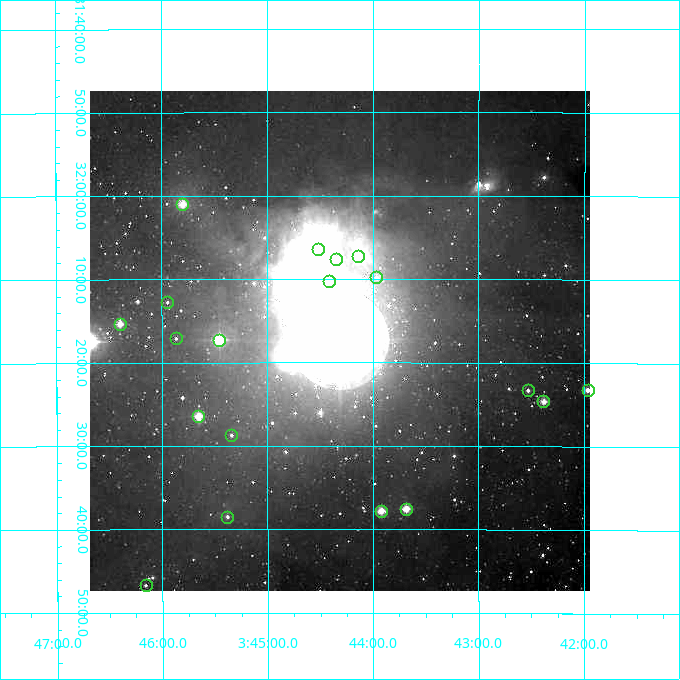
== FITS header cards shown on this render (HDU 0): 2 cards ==
NAXIS1  =                  500
NAXIS2  =                  500

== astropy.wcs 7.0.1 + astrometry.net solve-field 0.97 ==
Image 500 x 500 px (HDU 0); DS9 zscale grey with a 90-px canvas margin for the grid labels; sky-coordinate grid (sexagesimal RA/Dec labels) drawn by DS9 from the SOLVED WCS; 19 Tycho-2 reference stars matched to detected sources circled (green)
Header WCS: none
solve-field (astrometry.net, Tycho-2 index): SOLVED blind (the file carries no WCS)
Solved WCS: RA---TAN-SIP/DEC--TAN-SIP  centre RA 03:44:19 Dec +32:17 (56.08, +32.29 deg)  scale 7.2 arcsec/px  FOV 60.0' x 59.9'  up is -180 deg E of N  parity flipped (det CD > 0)
(file carries no celestial WCS; the grid is the blind solution)
Tycho-2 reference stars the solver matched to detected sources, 19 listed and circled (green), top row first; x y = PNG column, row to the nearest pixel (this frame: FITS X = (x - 90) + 1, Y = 500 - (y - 91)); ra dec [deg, ICRS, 3 dp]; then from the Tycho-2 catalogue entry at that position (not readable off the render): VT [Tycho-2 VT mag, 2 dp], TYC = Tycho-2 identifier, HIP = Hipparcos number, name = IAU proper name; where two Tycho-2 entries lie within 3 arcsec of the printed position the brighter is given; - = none
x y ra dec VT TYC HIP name
182 204 56.450 +32.016 9.81 2360-790-1 - -
318 249 56.130 +32.106 10.84 2359-692-1 - -
358 256 56.035 +32.121 10.04 2359-1262-1 - -
336 259 56.088 +32.127 11.30 2359-629-1 - -
376 277 55.992 +32.163 11.33 2359-780-1 - -
329 281 56.103 +32.171 11.69 2359-882-1 - -
167 302 56.486 +32.212 11.90 2360-763-1 - -
120 324 56.599 +32.255 9.72 2360-616-1 - -
176 338 56.466 +32.284 12.11 2360-757-1 - -
219 340 56.363 +32.288 7.99 2360-373-1 - -
528 390 55.633 +32.388 10.99 2359-550-1 - -
588 390 55.492 +32.387 10.10 2359-545-1 - -
543 401 55.596 +32.410 9.77 2359-716-1 - -
198 416 56.413 +32.440 9.22 2360-566-1 17561 -
231 435 56.335 +32.479 11.62 2360-756-1 - -
406 509 55.921 +32.626 9.16 2359-805-1 - -
381 511 55.980 +32.630 9.33 2359-311-1 - -
227 517 56.345 +32.641 11.86 2360-551-1 - -
146 585 56.540 +32.778 11.46 2360-397-1 - -